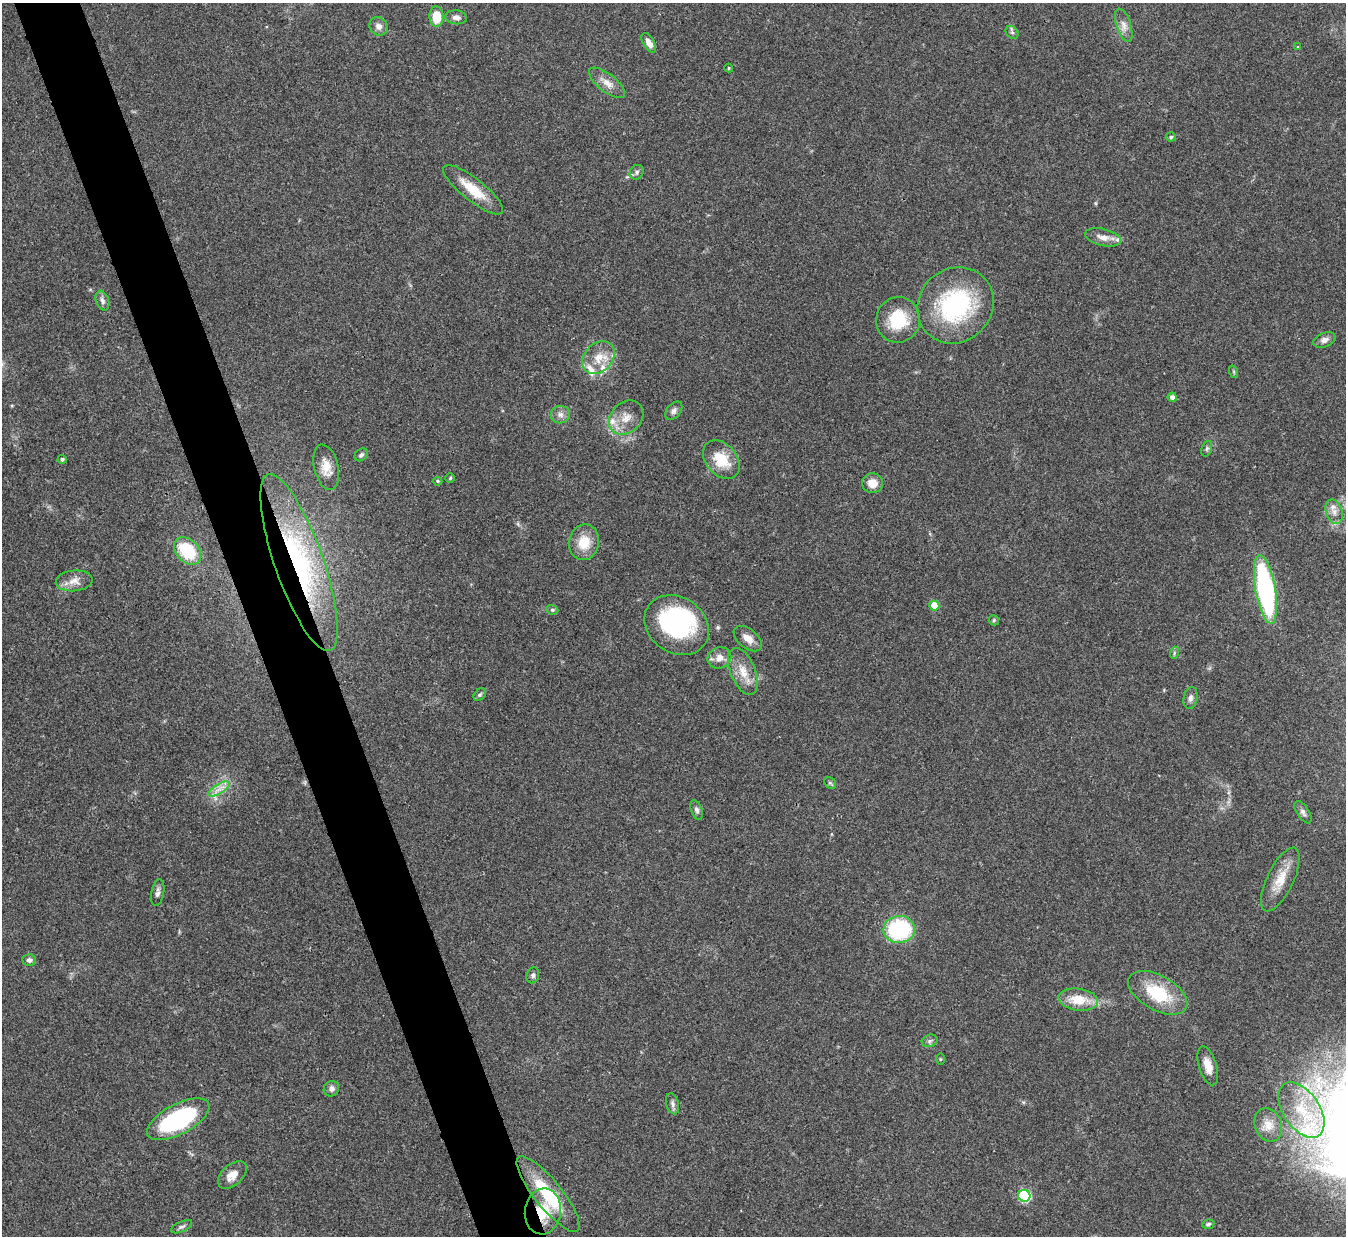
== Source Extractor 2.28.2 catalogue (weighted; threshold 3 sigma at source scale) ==
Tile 11 of 4 x 4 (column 3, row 3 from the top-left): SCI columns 2688-4031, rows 1385-2618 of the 5378 x 5363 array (HDU 1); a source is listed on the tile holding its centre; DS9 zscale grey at full resolution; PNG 1348 x 1238 px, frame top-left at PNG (2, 3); each listed source drawn as its Kron ellipse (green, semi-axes under 4 px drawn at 4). Shown black and unused: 5% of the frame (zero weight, under 3 of 4 exposures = <1% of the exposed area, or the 3 px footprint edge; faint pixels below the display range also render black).
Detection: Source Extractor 2.28.2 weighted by HDU 2 'WHT'; one run over the whole footprint, this tile lists its part. Background 0.0961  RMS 0.006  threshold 0.0271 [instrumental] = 3 sigma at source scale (4.5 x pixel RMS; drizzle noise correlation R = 1.50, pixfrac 1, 0.05/0.05 arcsec/px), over >= 5 px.
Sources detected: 79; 1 inside a brighter object's white glare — neither listed nor drawn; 6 inside a brighter listed object's ellipse — not listed separately; the other 72 listed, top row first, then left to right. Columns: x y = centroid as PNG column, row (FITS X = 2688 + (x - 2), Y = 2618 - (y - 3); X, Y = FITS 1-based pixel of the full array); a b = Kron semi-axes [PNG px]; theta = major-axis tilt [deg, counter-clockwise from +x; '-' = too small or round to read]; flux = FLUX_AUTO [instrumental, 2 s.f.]
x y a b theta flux
436 17 10 7 -87 14
456 17 11 7 -5 3.1
1124 25 17 7 -72 4.2
379 26 10 8 -42 3.7
1012 32 7 5 -44 1.3
649 43 11 5 -60 5.1
1298 47 4 4 - 0.64
729 68 4 4 - 0.63
607 83 22 9 -38 6.2
1171 137 5 4 - 1.2
637 172 7 6 - 1.6
473 190 37 11 -38 17
1103 237 18 8 -13 5.6
102 301 10 6 -70 2.3
955 305 40 36 45 73
898 320 23 22 - 25
1324 340 11 7 22 2.9
598 358 18 14 46 10
1234 372 6 4 -72 0.79
1172 397 4 4 - 2.7
674 411 10 7 49 2.2
560 415 9 8 - 3.1
626 418 19 15 43 8.9
1207 449 8 5 70 1.2
361 455 7 5 45 1.8
62 459 4 4 - 1.3
721 460 22 15 -48 17
326 467 23 12 -77 8.3
450 478 5 4 - 0.79
438 481 5 4 - 0.78
872 483 10 10 - 6.8
1334 512 13 8 -71 4.1
584 542 18 15 80 13
188 551 16 11 -46 31
299 563 93 24 -71 110
74 581 18 10 5 5.9
1265 589 35 10 -80 120
934 606 5 5 - 15
552 610 6 4 -21 0.93
994 620 5 5 - 0.87
677 625 34 28 -35 91
748 639 16 9 -39 5.5
1174 653 6 4 73 0.83
719 658 12 10 22 5.6
743 671 25 12 -68 11
480 695 7 5 47 1.2
1190 698 11 7 78 2.3
830 783 6 5 - 1.1
219 789 12 5 32 4
697 810 10 5 -70 1.9
1303 812 12 6 -57 2.3
1280 880 35 13 64 13
158 893 13 6 80 2.5
899 929 16 13 5 62
29 960 6 6 - 1.8
533 975 8 6 75 1.5
1158 993 32 17 -29 31
1078 1000 20 11 -8 15
930 1041 8 6 22 1.7
940 1059 5 3 - 0.56
1208 1066 20 9 -73 7
331 1089 8 7 - 2.6
672 1104 11 6 -74 2.1
1301 1110 31 18 -56 29
178 1119 34 15 28 73
1268 1125 17 13 -68 6.7
232 1175 17 10 43 6.7
548 1194 47 13 -51 33
1024 1196 6 6 - 54
543 1211 23 18 82 15
1208 1224 6 4 9 1.3
182 1227 11 5 24 1.8
Overlapping masked pixels (flux is a lower limit): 3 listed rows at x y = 299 563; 548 1194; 543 1211